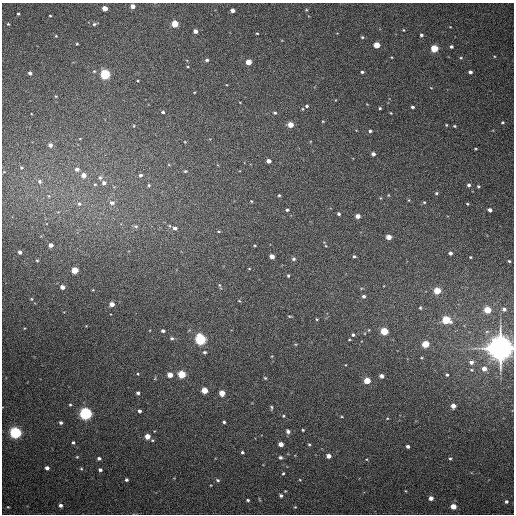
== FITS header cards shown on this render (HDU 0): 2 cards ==
NAXIS1  =                  512
NAXIS2  =                  512

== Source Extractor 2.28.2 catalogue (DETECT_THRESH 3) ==
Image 512 x 512 px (HDU 0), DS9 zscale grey, 1 PNG px = 1 image px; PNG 516 x 516 px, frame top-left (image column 1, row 512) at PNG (2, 3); no overlay
Background 438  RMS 12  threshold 35.6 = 3 sigma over >= 5 px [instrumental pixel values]
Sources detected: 170; all 170 listed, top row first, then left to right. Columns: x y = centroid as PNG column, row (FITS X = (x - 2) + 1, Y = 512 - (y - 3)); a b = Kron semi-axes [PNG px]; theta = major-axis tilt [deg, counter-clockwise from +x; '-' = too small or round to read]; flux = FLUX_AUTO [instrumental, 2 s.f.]
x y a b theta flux
133 6 4 4 - 4.6e+03
105 8 4 4 - 8.5e+03
232 10 4 3 - 4.1e+03
306 10 4 3 - 7.2e+02
18 14 4 3 - 1.0e+03
50 16 3 2 - 6.8e+02
8 24 4 4 - 8.7e+02
94 24 6 4 19 1.5e+03
175 24 4 4 - 2.0e+04
403 30 3 3 - 5.8e+02
195 31 4 4 - 3.6e+03
257 33 3 2 - 6.5e+02
421 35 3 3 - 1.4e+03
56 36 4 3 - 7.3e+02
362 37 4 4 - 8.6e+02
77 44 3 2 - 7.7e+02
377 45 4 4 - 1.5e+04
451 47 3 3 - 1.5e+03
434 48 5 4 - 2.5e+04
494 56 5 3 - 7.1e+02
461 58 4 4 - 9.0e+02
207 60 4 4 - 1.5e+03
248 62 4 4 - 1.1e+04
94 71 5 4 - 9.8e+02
362 72 3 3 - 1.3e+03
470 72 4 4 - 2.1e+03
30 73 4 3 - 2.3e+03
105 74 5 5 - 7.3e+04
431 88 3 2 - 4.5e+02
56 96 4 4 - 8.1e+02
307 106 5 4 - 1.3e+03
412 107 3 3 - 1.5e+03
380 108 3 3 - 1.0e+03
163 112 4 3 - 1.1e+03
275 113 5 4 - 1.1e+03
391 113 3 2 - 6.0e+02
323 121 4 3 - 6.4e+02
502 122 4 4 - 1.0e+03
290 125 4 4 - 1.1e+04
446 125 3 3 - 7.3e+02
134 126 4 3 - 6.6e+02
454 126 3 2 - 9.6e+02
370 131 4 4 - 1.3e+03
80 138 5 3 - 6.0e+02
50 145 5 4 - 3.8e+03
475 149 3 3 - 7.4e+02
373 154 4 3 - 2.5e+03
268 161 4 4 - 4.5e+03
21 168 6 4 0 1.1e+03
77 169 5 5 - 3.2e+03
185 171 5 4 - 9.9e+02
84 175 5 5 - 6.2e+03
141 175 5 4 - 1.9e+03
100 178 6 5 - 1.8e+03
40 181 6 5 - 1.9e+03
104 183 5 5 - 3.1e+03
95 184 5 3 - 9.1e+02
149 185 5 4 - 1.1e+03
469 185 5 4 - 1.9e+03
478 186 4 3 - 1.0e+03
436 193 5 4 - 1.1e+03
279 195 3 3 - 1.1e+03
388 195 4 2 - 5.9e+02
49 196 5 3 - 7.9e+02
380 198 5 3 - 6.5e+02
409 200 5 3 - 5.7e+02
251 201 4 3 - 6.5e+02
424 202 4 4 - 8.2e+02
112 203 7 6 - 3.2e+03
79 204 6 6 - 2.1e+03
467 204 3 3 - 7.4e+02
287 210 4 3 - 1.1e+03
490 210 4 4 - 3.1e+03
339 214 4 3 - 1.4e+03
358 216 4 4 - 5.3e+03
136 226 7 5 -20 1.7e+03
175 228 6 5 - 3.4e+03
219 231 5 4 - 9.5e+02
389 237 4 4 - 7.2e+03
51 245 4 4 - 3.9e+03
255 246 4 3 - 6.9e+02
20 252 4 3 - 2.3e+03
450 253 4 4 - 2.2e+03
272 256 4 4 - 5.9e+03
354 256 4 3 - 1.2e+03
470 257 3 2 - 7.2e+02
293 259 5 5 - 1.8e+03
37 260 3 3 - 6.7e+02
509 261 3 3 - 9.1e+02
249 269 5 3 - 6.8e+02
75 270 4 4 - 1.7e+04
288 275 5 4 - 1.0e+03
220 286 9 4 -69 1.3e+03
62 287 4 4 - 4.8e+03
93 290 5 3 - 6.2e+02
437 291 4 4 - 2.1e+04
364 296 4 4 - 2.0e+03
32 299 5 3 - 7.6e+02
239 301 4 3 - 8.2e+02
112 304 4 4 - 6.5e+03
420 308 4 3 - 8.7e+02
504 309 4 4 - 2.3e+03
487 310 5 4 - 1.9e+04
290 316 6 3 -8 8.8e+02
317 319 4 3 - 7.9e+02
446 320 5 4 - 3.3e+04
24 328 3 3 - 5.9e+02
163 331 4 3 - 1.8e+03
384 331 5 4 - 2.6e+04
353 335 4 4 - 1.3e+03
172 338 6 4 -4 1.4e+03
200 339 5 5 - 1.2e+05
349 340 4 2 - 5.9e+02
425 344 5 4 - 2.3e+04
501 348 8 8 - 1.4e+06
205 352 4 4 - 1.3e+03
471 362 5 5 - 2.9e+03
484 369 5 4 - 5.4e+03
138 374 4 3 - 7.0e+02
182 374 5 4 - 3.1e+04
170 375 4 4 - 8.5e+03
447 375 4 3 - 1.0e+03
381 376 4 4 - 3.7e+03
265 378 4 4 - 9.1e+02
367 381 4 4 - 1.7e+04
204 390 4 4 - 1.5e+04
138 393 4 3 - 1.7e+03
222 393 4 4 - 1.0e+04
70 405 3 3 - 8.3e+02
453 406 4 4 - 5.3e+03
271 407 5 3 - 1.1e+03
139 411 4 3 - 1.8e+03
86 414 5 5 - 1.9e+05
283 416 4 3 - 8.1e+02
342 417 4 3 - 6.4e+02
387 418 4 4 - 6.3e+02
224 422 3 3 - 1.2e+03
61 423 4 3 - 1.6e+03
303 430 3 3 - 8.6e+02
288 431 5 4 - 2.5e+03
15 433 5 5 - 1.6e+05
147 436 4 4 - 8.9e+03
73 442 3 3 - 1.2e+03
281 444 4 4 - 5.8e+03
309 444 4 4 - 8.4e+02
408 446 3 3 - 2.0e+03
242 452 3 3 - 1.4e+03
329 456 4 4 - 4.8e+03
77 457 5 4 - 8.7e+02
280 457 4 4 - 1.7e+03
99 458 4 4 - 2.0e+03
366 459 3 3 - 6.2e+02
450 459 4 4 - 9.6e+02
47 468 4 4 - 3.1e+03
81 469 5 4 - 8.8e+02
100 470 4 3 - 2.0e+03
283 473 4 3 - 8.5e+02
126 480 4 3 - 1.6e+03
218 480 5 3 - 1.2e+03
300 480 4 2 - 5.5e+02
285 491 3 3 - 5.9e+02
406 491 4 3 - 5.7e+02
281 495 4 4 - 1.7e+03
431 498 4 4 - 4.2e+03
248 500 3 3 - 1.2e+03
506 501 4 4 - 1.6e+03
60 505 4 4 - 2.5e+03
453 506 4 4 - 1.1e+04
8 507 3 2 - 5.7e+02
295 507 4 3 - 6.9e+02
At the frame edge (FLAGS 8, measured only in part): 1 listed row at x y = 501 348